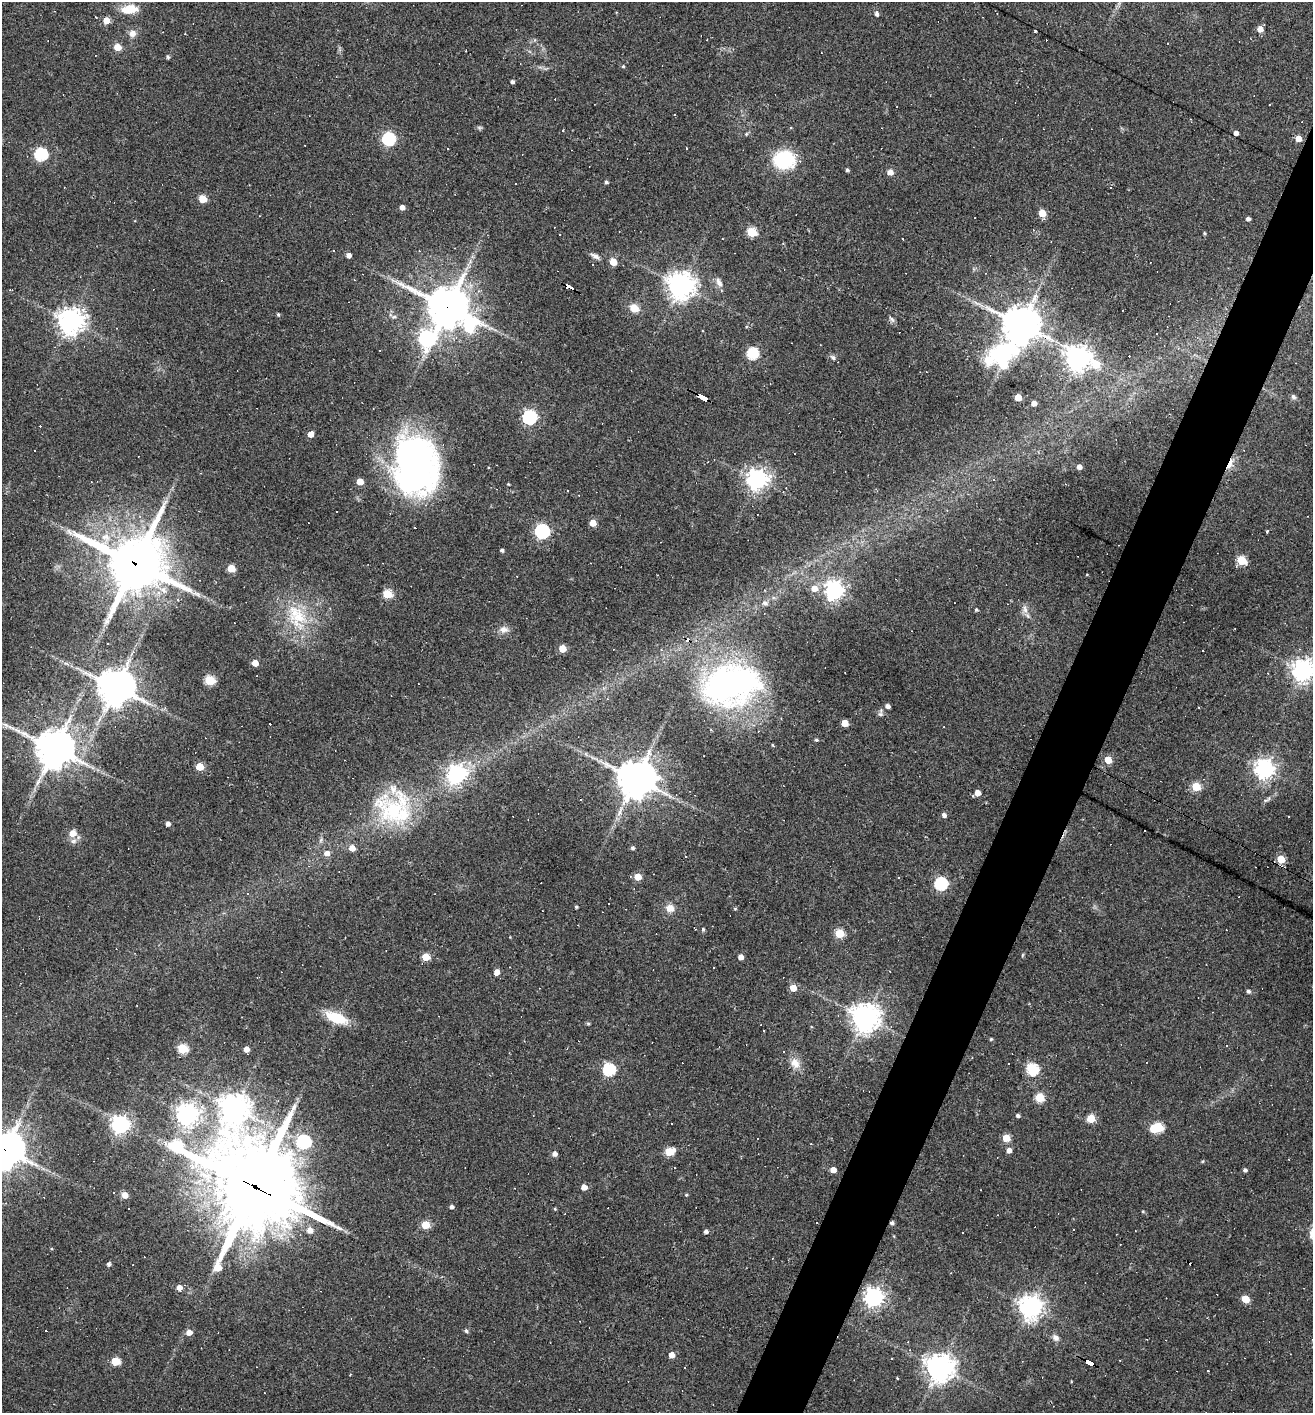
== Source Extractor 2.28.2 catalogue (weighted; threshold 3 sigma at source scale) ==
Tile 10 of 4 x 4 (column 2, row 3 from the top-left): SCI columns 1450-2760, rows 1412-2822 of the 5657 x 5645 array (HDU 1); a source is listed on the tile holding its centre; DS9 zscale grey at full resolution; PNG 1315 x 1415 px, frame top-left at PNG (2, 2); no overlay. Shown black and unused: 4% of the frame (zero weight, under 2 of 3 exposures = <1% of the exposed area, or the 3 px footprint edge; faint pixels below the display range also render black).
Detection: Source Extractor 2.28.2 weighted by HDU 2 'WHT'; one run over the whole footprint, this tile lists its part. Background 0.062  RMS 0.0075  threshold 0.0338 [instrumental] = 3 sigma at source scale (4.5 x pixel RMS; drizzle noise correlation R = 1.50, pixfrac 1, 0.05/0.05 arcsec/px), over >= 5 px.
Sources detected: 232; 1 inside a brighter object's white glare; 50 cosmic-ray / hot-pixel residue — not listed; the other 181 listed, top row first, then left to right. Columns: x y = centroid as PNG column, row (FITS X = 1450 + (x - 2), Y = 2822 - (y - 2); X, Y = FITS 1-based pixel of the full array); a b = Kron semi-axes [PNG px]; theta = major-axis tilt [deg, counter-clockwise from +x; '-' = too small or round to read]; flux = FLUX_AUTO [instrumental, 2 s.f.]
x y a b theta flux
129 9 20 10 6 13
877 14 5 4 - 2.3
96 17 2 2 - 0.54
106 20 5 5 - 8.8
1260 29 5 5 - 5.9
1035 31 3 2 - 0.62
132 33 9 8 - 4.3
117 47 5 5 - 15
168 57 5 5 - 1.1
623 66 4 4 - 0.88
512 82 4 3 - 2
1269 104 3 2 - 0.73
1236 133 4 4 - 3.7
746 134 5 4 - 0.88
1298 138 5 4 - 8.4
388 139 6 6 - 67
686 148 3 2 - 1.2
41 154 6 6 - 93
784 160 14 12 2 66
847 170 3 3 - 1.4
890 172 6 6 - 3.7
606 182 4 4 - 1.5
202 199 5 5 - 20
402 207 4 4 - 4.3
1042 213 5 5 - 16
1248 219 4 3 - 2.4
752 232 5 5 - 36
1204 233 4 3 - 0.82
333 250 3 2 - 0.76
349 255 4 4 - 3.6
595 256 12 5 -30 2.9
613 262 5 5 - 14
592 265 3 2 - 0.67
719 282 14 7 -61 3.6
681 285 8 8 - 830
569 287 8 3 -24 120
11 290 4 2 - 1.3
448 307 16 12 -33 2100
634 308 10 8 -28 8.2
278 314 5 4 - 1
394 317 7 4 1 1.3
892 319 9 5 -28 1.8
70 321 8 8 - 740
1021 325 22 12 56 1700
427 338 8 7 - 230
1178 348 5 4 - 1
752 353 6 6 - 72
833 358 7 6 - 1.8
1078 358 8 7 - 720
1096 364 7 6 - 18
1018 397 5 4 - 14
1293 397 9 5 -45 1.8
702 398 10 3 -29 270
1034 403 4 4 - 5.5
529 417 6 6 - 140
310 434 4 4 - 7
1230 464 17 4 64 6.6
415 465 53 38 -83 280
1079 467 4 4 - 3.8
757 479 7 7 - 480
360 482 5 5 - 10
508 484 3 3 - 0.69
1065 484 4 2 - 0.45
578 495 3 2 - 0.72
593 523 5 4 - 11
542 531 6 6 - 150
69 532 11 5 -45 3
1267 532 3 3 - 3.7
502 550 4 3 - 1.5
1242 560 5 5 - 38
135 563 20 18 -21 3800
231 568 5 5 - 19
1087 574 4 2 - 0.47
814 588 6 6 - 7.6
834 590 7 7 - 360
158 593 7 6 - 3.7
387 594 5 5 - 31
764 603 6 6 - 2.4
1025 609 11 6 -77 3.5
976 610 4 4 - 1
297 616 39 23 -66 38
107 621 7 6 - 2
504 629 11 8 -14 4.2
687 640 5 3 - 57
696 641 5 3 - 0.88
107 644 3 3 - 9.2
562 648 5 5 - 14
255 663 5 4 - 8.7
1303 670 7 7 - 560
210 680 5 5 - 42
731 685 60 39 15 220
115 687 11 10 - 1700
888 706 5 4 - 3.8
881 713 11 5 88 1.9
845 723 5 5 - 12
816 740 4 4 - 1.2
54 749 12 11 - 1700
1108 760 5 5 - 14
200 767 5 5 - 18
1265 769 7 7 - 410
456 774 7 7 - 300
636 779 11 10 - 2000
1196 787 5 5 - 27
977 793 4 4 - 7
394 811 51 45 40 80
944 815 4 4 - 2.9
1289 817 3 3 - 14
168 824 4 4 - 3
1145 831 3 3 - 6.4
72 833 7 6 - 7.7
352 848 6 5 - 5.9
633 848 4 4 - 1.7
327 853 7 6 - 4.3
685 857 3 2 - 0.65
1281 859 5 5 - 19
638 877 5 5 - 14
941 884 6 6 - 97
247 893 3 3 - 1.5
608 904 2 2 - 0.58
576 907 4 3 - 1.1
670 908 10 9 - 6
735 909 5 4 - 0.75
694 928 3 2 - 0.66
703 929 4 3 - 1.3
840 933 5 5 - 33
426 957 5 5 - 19
741 957 4 4 - 4.2
497 972 5 4 - 5.8
793 988 5 5 - 11
1248 991 4 4 - 2
336 1018 24 10 -20 24
865 1018 9 9 - 890
764 1031 2 2 - 0.54
991 1039 4 3 - 0.69
182 1048 5 5 - 41
246 1049 4 4 - 5.3
795 1063 15 11 -54 7.3
1032 1069 6 5 - 76
609 1070 6 6 - 88
1040 1097 5 5 - 30
234 1108 9 9 - 890
187 1114 7 7 - 540
1017 1116 4 4 - 1.7
1091 1118 5 5 - 20
120 1124 7 6 - 300
247 1127 8 6 -75 4.1
1158 1127 6 6 - 43
1006 1138 5 5 - 18
304 1142 6 6 - 120
5 1150 12 12 - 1600
1009 1150 4 4 - 4.5
669 1152 6 5 - 27
554 1154 5 5 - 3.6
833 1170 4 4 - 6.7
1245 1170 4 4 - 1.7
254 1186 40 29 -33 9100
584 1187 5 4 - 5.9
125 1195 5 5 - 7.1
686 1195 4 4 - 0.73
451 1207 4 4 - 2.2
555 1209 4 4 - 0.77
1143 1211 5 3 - 0.72
892 1223 4 4 - 1.7
426 1225 5 5 - 26
310 1230 6 6 - 5.7
706 1231 4 4 - 2.2
109 1264 5 4 - 1.9
179 1288 5 5 - 4.5
874 1297 7 7 - 360
1246 1299 5 5 - 16
1030 1307 8 7 - 600
466 1331 5 4 - 1.5
189 1332 5 5 - 5.7
1056 1338 10 7 -45 3.2
671 1355 4 4 - 6.9
115 1361 5 5 - 26
1089 1363 8 3 -28 110
685 1368 3 2 - 0.87
940 1368 9 9 - 860
1208 1371 2 2 - 0.61
897 1378 4 2 - 0.47
Overlapping masked pixels (flux is a lower limit): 10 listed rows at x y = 569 287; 448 307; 702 398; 1230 464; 135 563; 687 640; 5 1150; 254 1186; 892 1223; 1089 1363
Isophote crosses this tile's border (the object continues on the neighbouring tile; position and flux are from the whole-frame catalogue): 2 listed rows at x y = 1303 670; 5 1150